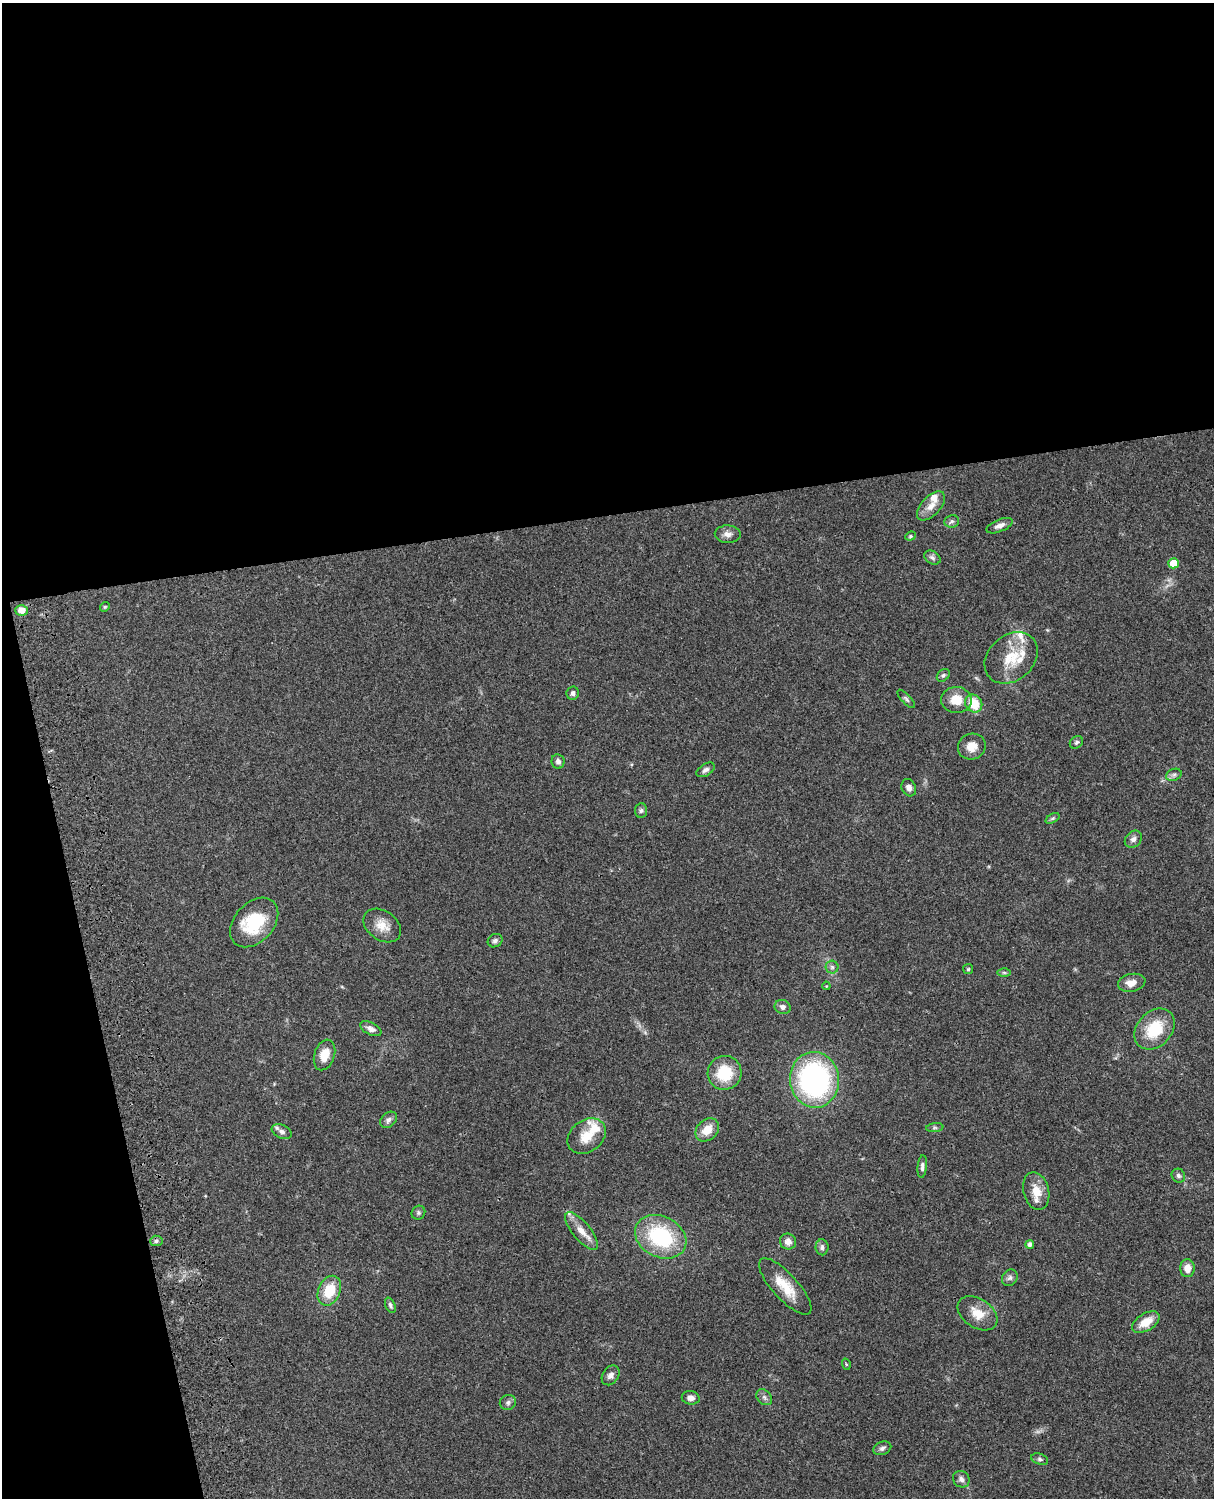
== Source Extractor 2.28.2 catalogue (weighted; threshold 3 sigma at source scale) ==
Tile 1 of 4 x 3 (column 1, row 1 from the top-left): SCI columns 121-1332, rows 3270-4765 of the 5090 x 4927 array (HDU 1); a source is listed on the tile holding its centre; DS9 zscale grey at full resolution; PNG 1216 x 1500 px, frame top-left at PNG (2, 3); each listed source drawn as its Kron ellipse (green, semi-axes under 4 px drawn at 4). Shown black and unused: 39% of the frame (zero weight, under 3 of 4 exposures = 6% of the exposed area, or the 3 px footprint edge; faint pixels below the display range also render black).
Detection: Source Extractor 2.28.2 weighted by HDU 2 'WHT'; one run over the whole footprint, this tile lists its part. Background 0.0756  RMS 0.0057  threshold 0.0257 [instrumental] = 3 sigma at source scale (4.5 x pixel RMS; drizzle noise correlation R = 1.50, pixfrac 1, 0.05/0.05 arcsec/px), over >= 5 px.
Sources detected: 75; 7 inside a brighter listed object's ellipse — not listed separately; the other 68 listed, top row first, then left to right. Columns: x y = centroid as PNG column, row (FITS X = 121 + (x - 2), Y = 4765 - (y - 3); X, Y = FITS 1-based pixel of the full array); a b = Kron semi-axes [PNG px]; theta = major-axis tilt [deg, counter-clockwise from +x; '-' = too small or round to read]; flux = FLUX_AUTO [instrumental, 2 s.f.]
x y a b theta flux
931 506 18 9 47 5.9
952 521 7 6 - 1.5
999 526 14 6 22 3.3
728 534 13 9 -2 3.3
910 536 5 4 - 0.8
932 557 9 6 -33 1.8
1173 563 5 5 - 11
105 607 5 4 - 0.71
21 610 6 5 - 5.5
1011 658 29 22 41 17
943 675 7 5 44 1.2
573 693 6 6 - 1.8
906 699 12 4 -46 1.4
956 700 15 13 -3 10
974 704 9 8 - 14
1076 742 7 5 37 1.2
972 746 14 13 - 6.1
558 761 7 6 - 2.3
705 770 10 6 32 1.8
1174 775 8 6 22 1.5
909 788 9 7 -63 2.7
641 811 7 6 - 1.3
1053 818 7 4 31 1
1133 839 9 7 45 2.3
254 922 28 19 47 26
382 926 20 14 -35 7.7
495 941 7 6 - 1.6
832 967 6 6 - 1.4
968 969 5 5 - 0.74
1004 972 6 4 -1 0.97
1132 983 14 9 12 4.9
826 986 4 3 - 0.43
783 1007 8 7 - 2.4
371 1029 11 6 -26 2.8
1155 1029 23 17 46 22
324 1055 16 10 72 8.5
725 1073 17 17 - 20
814 1080 28 24 -84 110
388 1120 9 7 41 2.1
935 1128 9 4 8 1.1
707 1130 13 10 43 7.9
282 1132 10 6 -23 2.3
587 1136 21 16 36 11
922 1167 11 4 84 1.7
1178 1176 7 6 - 1.6
1036 1191 19 12 -76 8.9
418 1213 7 6 - 1.3
582 1231 23 9 -50 6.7
661 1237 27 20 -26 47
156 1241 6 5 - 1.2
788 1242 8 8 - 3.7
1030 1244 4 4 - 1.8
822 1247 8 6 -89 1.8
1187 1268 9 7 88 5.4
1010 1278 9 7 53 1.8
785 1286 36 12 -48 14
329 1291 15 11 66 14
390 1305 8 5 -65 1.3
977 1313 22 14 -34 9.3
1146 1322 15 8 31 8.9
846 1364 5 3 - 0.54
611 1375 10 8 56 2.7
764 1397 9 6 -46 1.8
691 1398 9 6 -11 2.6
508 1402 8 7 - 1.6
882 1448 9 6 21 1.8
1040 1459 9 5 -18 1.3
961 1479 9 7 -45 2.2